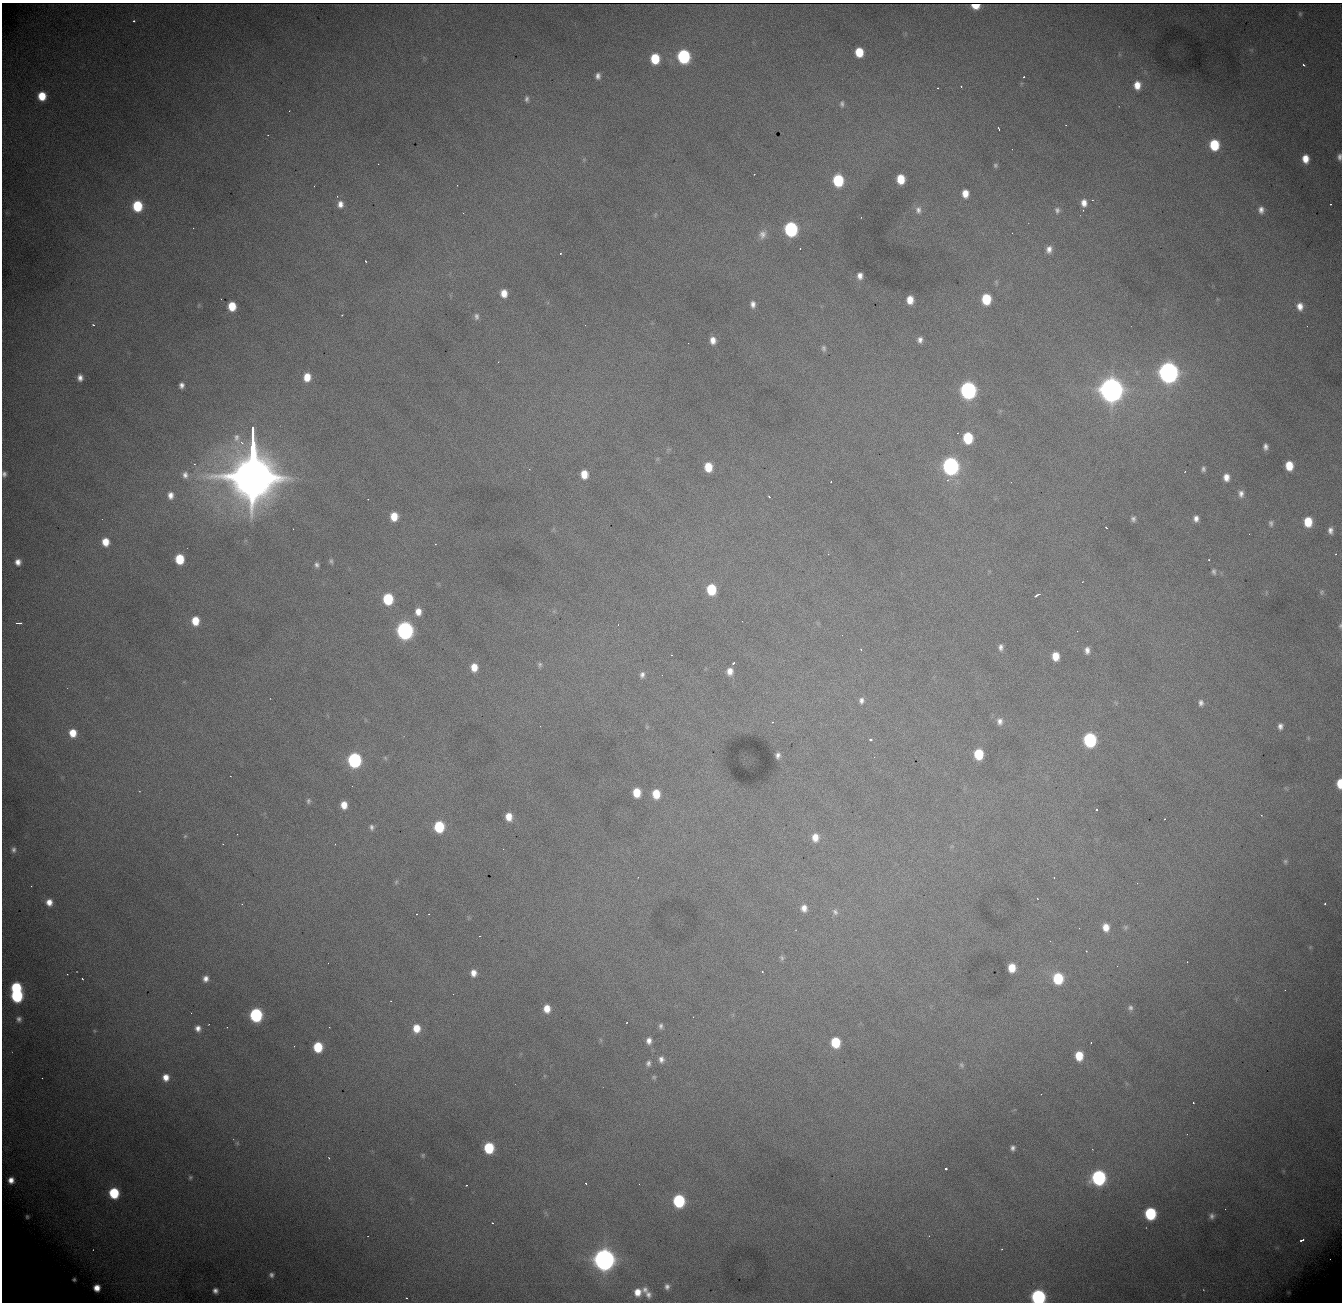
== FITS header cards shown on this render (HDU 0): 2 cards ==
NAXIS1  = 1340
NAXIS2  = 1300

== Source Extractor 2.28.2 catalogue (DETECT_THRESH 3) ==
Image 1340 x 1300 px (HDU 0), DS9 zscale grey, 1 PNG px = 1 image px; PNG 1344 x 1304 px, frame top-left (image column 1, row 1300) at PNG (2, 3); no overlay
Background 1850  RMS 22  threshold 66.6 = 3 sigma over >= 5 px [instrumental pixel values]
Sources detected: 218; all 218 listed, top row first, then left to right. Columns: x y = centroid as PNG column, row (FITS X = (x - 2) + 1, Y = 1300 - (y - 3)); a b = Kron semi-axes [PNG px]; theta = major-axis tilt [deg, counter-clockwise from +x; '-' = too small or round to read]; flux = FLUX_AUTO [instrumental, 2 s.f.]
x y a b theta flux
975 6 6 4 -5 2.0e+04
1300 14 6 5 - 2.3e+03
134 21 3 3 - 2.2e+03
859 52 8 6 -83 4.0e+04
684 56 9 7 -83 2.2e+05
655 59 8 7 - 5.7e+04
1303 65 3 3 - 3.2e+03
598 76 7 6 - 6.4e+03
1023 77 3 2 - 1.8e+03
1137 85 8 7 - 1.8e+04
961 87 2 2 - 1.3e+03
937 88 2 2 - 1.2e+03
42 96 7 6 - 3.5e+04
527 99 8 5 -86 4.0e+03
842 104 9 5 86 4.1e+03
999 129 4 2 - 2.2e+03
268 135 3 3 - 1.3e+03
1214 145 8 7 - 6.9e+04
1339 157 8 5 88 5.7e+03
1305 159 8 6 -85 1.9e+04
995 165 5 5 - 2.8e+03
754 174 2 2 - 8.1e+02
901 179 8 6 -84 3.7e+04
838 180 9 7 -84 1.0e+05
965 194 8 7 - 1.6e+04
337 196 3 3 - 1.8e+03
1092 200 3 3 - 1.3e+03
1084 203 9 7 -83 1.3e+04
340 204 9 7 86 1.1e+04
1331 204 3 2 - 4.0e+03
137 206 8 7 - 7.2e+04
918 210 12 9 87 9.2e+03
1057 210 9 7 89 5.9e+03
1261 210 8 6 -85 8.0e+03
791 229 9 7 -84 2.4e+05
762 234 12 10 80 1.1e+04
800 249 2 2 - 1.0e+03
1049 249 9 7 76 9.3e+03
560 253 3 2 - 1.4e+03
366 261 3 2 - 1.0e+03
860 276 6 5 - 8.2e+03
504 293 8 6 -84 1.7e+04
986 299 8 7 - 5.9e+04
910 300 7 6 - 1.8e+04
753 304 9 6 -87 7.6e+03
199 305 6 4 71 1.7e+03
232 306 7 6 - 3.5e+04
1300 306 9 7 -80 1.3e+04
342 315 3 2 - 1.1e+03
476 316 10 7 -88 6.0e+03
93 325 4 3 - 1.4e+03
713 340 8 6 -87 1.2e+04
920 340 7 5 81 6.5e+03
824 348 8 5 -73 3.9e+03
1168 372 10 8 -84 1.4e+06
307 377 8 7 - 2.3e+04
80 378 6 5 - 8.1e+03
181 385 5 5 - 6.2e+03
968 390 9 8 - 5.4e+05
1111 390 10 9 - 2.4e+06
236 437 14 9 -83 1.4e+04
968 438 8 7 - 7.5e+04
1265 447 6 5 - 5.8e+03
657 459 6 4 45 2.0e+03
194 464 4 4 - 1.5e+03
253 466 55 11 -90 2.0e+07
950 466 9 8 - 5.6e+05
1289 466 8 6 -85 3.1e+04
708 467 8 6 -86 3.2e+04
529 469 3 2 - 8.4e+02
1203 469 7 5 88 3.9e+03
1185 471 2 2 - 8.5e+02
4 474 7 5 -79 5.1e+03
584 474 7 6 - 2.3e+04
185 475 10 8 -84 8.1e+03
1226 477 8 7 - 1.2e+04
831 481 2 2 - 1.0e+03
1241 494 10 7 -86 7.8e+03
170 495 9 7 90 1.1e+04
769 497 3 3 - 1.1e+03
368 499 2 2 - 3.3e+03
394 516 8 7 - 2.6e+04
1133 519 6 6 - 4.4e+03
1196 519 7 5 85 7.8e+03
1308 522 8 7 - 3.8e+04
1271 523 8 5 -85 4.0e+03
1106 528 3 2 - 1.7e+03
1330 530 8 6 -89 7.4e+03
105 542 8 7 - 2.2e+04
179 559 8 6 -87 5.1e+04
1209 560 2 2 - 1.0e+03
331 561 7 5 -81 3.0e+03
18 562 6 5 - 9.4e+03
317 565 6 5 - 4.1e+03
1214 572 8 5 -81 3.9e+03
711 589 8 7 - 6.2e+04
1322 592 8 7 - 3.6e+03
1037 595 6 2 28 3.7e+03
388 599 8 7 - 8.4e+04
418 612 9 7 -87 1.5e+04
195 621 8 7 - 2.9e+04
19 623 5 2 - 3.8e+03
618 625 3 2 - 1.4e+03
1340 626 6 4 88 2.2e+03
405 630 9 8 - 6.4e+05
1077 631 2 2 - 7.0e+02
1001 647 9 6 87 6.2e+03
861 649 3 3 - 1.1e+03
1087 650 9 6 -89 7.8e+03
1055 656 7 6 - 2.3e+04
733 663 3 3 - 2.5e+03
540 665 7 6 - 3.5e+03
474 667 9 7 88 2.0e+04
730 671 8 7 - 1.2e+04
642 675 8 6 82 6.2e+03
861 700 8 7 - 6.4e+03
1201 703 8 6 -88 5.3e+03
1000 721 9 7 -86 7.7e+03
772 722 4 4 - 1.4e+03
1280 726 7 5 87 6.2e+03
647 727 6 4 -46 1.9e+03
73 733 8 7 - 2.4e+04
870 740 4 3 - 2.4e+03
1090 740 9 7 -86 2.1e+05
978 754 8 7 - 5.8e+04
778 755 6 4 80 5.0e+03
385 758 6 5 - 2.3e+03
354 760 8 7 - 2.8e+05
230 776 2 2 - 1.2e+03
1340 783 8 4 90 2.7e+04
636 793 7 6 - 3.2e+04
656 794 8 7 - 3.0e+04
308 801 7 5 81 3.6e+03
344 805 7 6 - 1.8e+04
1096 810 3 3 - 3.8e+03
1261 815 3 2 - 1.8e+03
509 817 8 6 -84 1.8e+04
1164 819 2 2 - 9.7e+02
371 827 7 5 -80 4.4e+03
439 827 8 7 - 8.3e+04
185 836 6 4 45 1.9e+03
815 837 10 8 89 1.6e+04
223 844 2 2 - 7.4e+02
13 850 7 6 - 4.8e+03
1285 861 6 6 - 2.9e+03
396 882 7 4 46 2.4e+03
1037 898 2 2 - 1.3e+03
49 902 7 6 - 1.3e+04
1325 904 3 2 - 1.9e+03
804 908 9 8 - 1.2e+04
835 912 10 7 -64 5.9e+03
417 914 2 2 - 8.8e+02
1106 927 9 7 -80 1.7e+04
1125 927 7 6 - 3.3e+03
480 936 2 2 - 8.4e+02
1086 951 3 2 - 1.4e+03
782 958 8 5 -70 3.2e+03
1012 968 7 6 - 2.7e+04
762 971 2 2 - 1.2e+03
473 973 8 7 - 1.1e+04
1058 978 9 8 - 7.3e+04
82 979 3 2 - 1.2e+03
206 979 7 6 - 8.2e+03
16 988 7 7 - 8.7e+04
453 994 2 2 - 5.9e+02
17 996 8 7 - 1.6e+05
1130 1008 7 7 - 4.7e+03
547 1009 8 7 - 2.0e+04
256 1015 8 7 - 2.1e+05
19 1019 7 6 - 5.4e+03
661 1026 7 5 88 4.0e+03
227 1027 2 2 - 1.4e+03
329 1027 2 2 - 8.5e+02
198 1028 7 6 - 8.2e+03
416 1028 8 7 - 2.4e+04
94 1031 6 4 72 1.6e+03
601 1040 6 4 -70 2.0e+03
649 1041 7 6 - 7.9e+03
835 1042 8 7 - 5.8e+04
1091 1043 3 2 - 1.5e+03
318 1047 8 7 - 5.7e+04
1079 1056 8 7 - 3.4e+04
661 1059 8 7 - 6.6e+03
648 1063 7 6 - 4.5e+03
961 1065 8 6 -52 3.2e+03
166 1077 7 7 - 1.4e+04
654 1077 6 5 - 2.1e+03
1193 1103 3 2 - 2.0e+03
237 1143 6 5 - 2.4e+03
489 1148 8 7 - 7.9e+04
1013 1148 6 6 - 5.4e+03
423 1155 5 5 - 2.3e+03
329 1158 3 3 - 1.4e+03
946 1169 3 3 - 6.0e+03
190 1177 5 4 - 2.4e+03
1098 1177 9 8 - 3.1e+05
11 1180 6 5 - 1.0e+04
586 1183 3 2 - 1.6e+03
467 1185 3 2 - 1.8e+03
114 1193 8 7 - 7.9e+04
679 1201 8 7 - 1.6e+05
1150 1213 8 7 - 1.2e+05
1212 1216 7 5 -90 5.2e+03
27 1217 6 5 - 2.8e+03
493 1223 3 2 - 1.5e+03
1302 1240 5 3 - 6.0e+03
1002 1249 3 2 - 1.7e+03
604 1259 9 8 - 1.7e+06
271 1275 6 6 - 4.6e+03
74 1279 4 4 - 3.4e+03
667 1286 7 6 - 5.6e+03
97 1288 6 6 - 1.4e+04
645 1290 8 7 - 6.3e+03
215 1291 5 5 - 6.2e+03
637 1292 8 8 - 1.7e+04
648 1294 9 7 -65 6.6e+03
1038 1297 8 8 - 3.4e+05
406 1298 3 2 - 1.4e+03
At the frame edge (FLAGS 8, measured only in part): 5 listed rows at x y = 1339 157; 4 474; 1340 626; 1340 783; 1038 1297